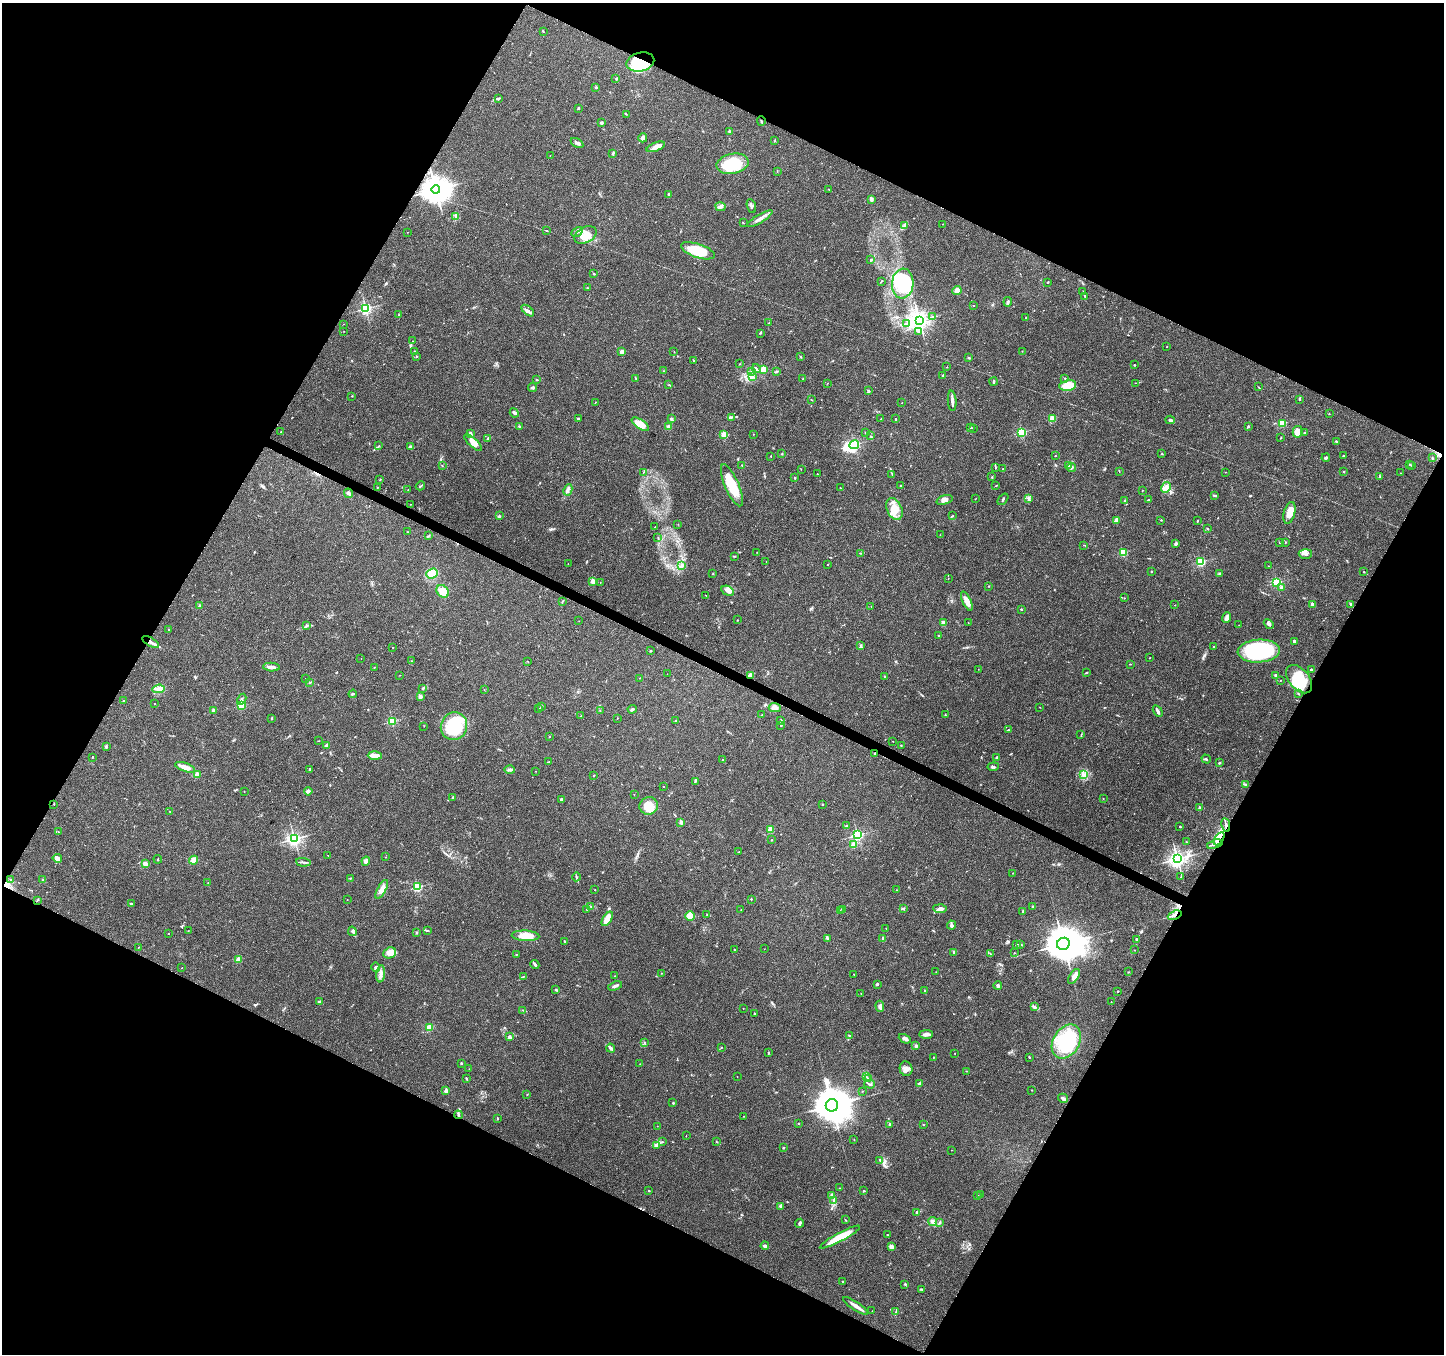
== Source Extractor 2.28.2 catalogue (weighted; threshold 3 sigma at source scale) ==
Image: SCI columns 1-5768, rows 199-5604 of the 5776 x 5870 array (HDU 1 of 3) = the unmasked area's bounding box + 8 px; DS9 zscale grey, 4 x 4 block average (1 PNG px = mean of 4 x 4 image px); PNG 1446 x 1356 px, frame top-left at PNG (2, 3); each listed source drawn as its Kron ellipse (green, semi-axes under 4 px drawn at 4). Shown black and unused: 46% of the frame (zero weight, under 3 of 4 exposures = <1% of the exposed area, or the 3 px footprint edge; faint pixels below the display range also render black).
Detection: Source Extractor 2.28.2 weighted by HDU 2 'WHT'. Background 0.0518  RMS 0.0036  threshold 0.0162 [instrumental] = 3 sigma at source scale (4.5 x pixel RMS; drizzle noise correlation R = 1.50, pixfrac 1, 0.0396/0.0396 arcsec/px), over >= 5 px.
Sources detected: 570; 1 too faint to see at this stretch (4 x 4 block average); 10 inside a brighter object's white glare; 3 cosmic-ray / hot-pixel residue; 1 long thin detection or spike segment (spike, bleed or trail) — neither listed nor drawn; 11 coinciding with a brighter row at this scale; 27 inside a brighter listed object's ellipse — not listed separately; of the other 517, all 500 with FLUX_AUTO >= 0.449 (the completeness limit of this list) listed and drawn (17 fainter detections not listed), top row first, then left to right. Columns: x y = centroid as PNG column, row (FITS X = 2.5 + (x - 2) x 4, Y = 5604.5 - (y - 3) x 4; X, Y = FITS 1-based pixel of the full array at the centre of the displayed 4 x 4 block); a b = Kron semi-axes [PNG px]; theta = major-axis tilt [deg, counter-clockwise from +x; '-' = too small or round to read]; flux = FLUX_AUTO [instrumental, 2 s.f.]
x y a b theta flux
543 31 2 2 - 1.7
640 62 14 9 13 47
616 79 2 2 - 0.94
596 87 2 2 - 6.1
499 98 3 2 - 1.8
578 108 2 2 - 9
626 114 3 2 - 1.1
761 121 5 2 - 2.3
601 123 3 2 - 4
729 132 3 2 - 1.8
643 138 4 3 - 8.3
774 141 2 2 - 1
577 143 7 2 -32 5.9
656 147 10 4 21 16
613 153 3 2 - 3.1
550 155 2 2 - 0.64
732 164 16 10 11 95
777 171 2 2 - 0.82
829 189 2 2 - 1.1
436 190 4 4 - 3200
669 194 3 2 - 1.6
871 199 2 2 - 27
751 206 7 3 -70 5.2
720 207 5 3 - 5.7
456 216 2 2 - 1.7
760 219 14 2 31 10
743 223 3 2 - 1.2
943 224 2 2 - 0.93
904 225 2 2 - 0.95
546 230 2 2 - 1
407 232 2 2 - 0.45
577 232 6 2 29 3.8
586 235 12 7 28 31
698 251 18 7 -18 70
871 260 2 2 - 2.3
594 274 3 2 - 1.9
881 281 2 2 - 0.87
1048 282 2 2 - 1.4
903 283 15 10 85 100
587 288 2 2 - 1.5
957 290 4 4 - 15
1083 292 2 2 - 1
1085 297 3 2 - 2.5
1008 302 4 2 - 2.9
974 305 2 2 - 0.62
366 308 2 2 - 410
528 310 7 3 -41 7.6
398 315 2 2 - 0.54
933 317 3 2 - 1.6
1026 318 2 2 - 4.2
919 320 3 3 - 1300
769 323 2 2 - 0.5
907 323 4 2 - 1.6
344 324 2 2 - 0.48
344 331 2 2 - 0.57
918 332 3 2 - 1.7
760 333 3 2 - 1.4
413 341 2 2 - 0.81
1166 347 2 2 - 0.66
1022 351 2 2 - 0.63
415 352 3 2 - 2
622 352 2 2 - 31
674 352 2 2 - 0.5
417 356 2 2 - 1.4
800 356 2 2 - 1.6
969 358 3 2 - 2.6
694 361 2 2 - 0.99
740 364 2 2 - 0.83
1134 365 2 2 - 1.3
947 367 2 2 - 1.1
756 369 4 2 - 2.3
763 370 2 2 - 110
664 371 2 2 - 1.3
751 371 2 2 - 0.77
776 372 3 2 - 1.8
752 376 4 4 - 6.1
943 376 4 2 - 3.6
635 378 2 2 - 0.89
1065 378 2 2 - 1.3
803 379 2 2 - 0.66
537 380 2 2 - 1.2
994 382 4 2 - 2.7
827 383 2 2 - 0.53
1135 383 2 2 - 0.64
669 385 3 2 - 1.2
1068 385 8 5 9 53
1258 387 2 2 - 0.7
532 388 4 2 - 3.6
869 390 2 2 - 0.87
352 396 2 2 - 1.2
1300 399 2 2 - 2.6
811 400 2 2 - 0.66
952 401 10 2 -85 8.6
595 402 3 2 - 0.87
902 403 2 2 - 0.47
514 413 5 3 - 4.2
1329 414 2 2 - 0.76
731 417 4 2 - 2.4
895 418 2 2 - 0.87
578 419 3 2 - 2.8
671 419 3 2 - 5.3
881 419 2 2 - 0.84
1052 419 2 2 - 94
1170 420 5 3 - 4.4
1282 423 2 2 - 130
640 424 10 4 -34 36
519 426 3 2 - 1.9
668 426 4 2 - 3.8
1248 426 3 2 - 2.3
971 427 3 2 - 1.6
973 428 2 2 - 0.49
281 431 2 2 - 0.74
1022 432 2 2 - 230
1298 432 6 5 - 15
866 433 3 2 - 1.8
1305 433 2 2 - 6.9
470 434 2 2 - 25
754 434 2 2 - 0.77
724 435 2 2 - 72
871 436 3 2 - 1.1
1281 437 2 2 - 0.9
488 439 4 3 - 3.6
1336 441 2 2 - 2.1
473 443 11 4 -42 16
854 445 5 2 - 260
379 446 3 2 - 1.7
410 447 2 2 - 15
782 454 2 2 - 0.94
1162 454 2 2 - 1.1
771 456 2 2 - 1
1055 456 2 2 - 0.84
1344 456 3 2 - 1.2
1326 458 4 2 - 3.4
1432 458 2 2 - 1.9
1410 464 2 2 - 2.5
742 465 3 2 - 1.4
1412 465 2 2 - 2
442 466 2 2 - 0.77
1068 466 4 2 - 3.4
996 467 2 2 - 0.81
1072 468 4 3 - 3.5
801 469 2 2 - 0.72
1003 469 2 2 - 0.78
1119 471 2 2 - 0.79
643 472 2 2 - 0.63
1226 472 2 2 - 0.85
1343 472 2 2 - 1.1
1401 473 2 2 - 0.54
817 474 2 2 - 0.79
892 474 2 2 - 0.67
1380 476 3 2 - 1.9
992 477 2 2 - 1.3
795 478 2 2 - 2.6
380 480 2 2 - 0.69
732 485 22 7 -66 65
420 486 5 2 - 2.4
901 486 2 2 - 3.8
996 486 2 2 - 1.1
377 487 2 2 - 0.88
1166 487 6 4 60 11
841 488 3 2 - 0.84
408 490 2 2 - 0.63
568 490 6 3 63 5.6
1142 490 2 2 - 0.71
349 493 5 3 - 4.5
1215 495 4 2 - 2
975 499 3 2 - 0.73
1003 499 6 2 51 2.5
1028 499 4 2 - 2.4
1148 499 3 2 - 1.6
944 500 8 4 19 9.4
1125 501 3 2 - 4.7
410 504 2 2 - 0.7
894 509 11 7 -65 28
1289 513 11 5 75 19
499 516 3 2 - 2
952 516 2 2 - 1.2
1117 520 2 2 - 36
1161 520 2 2 - 1.2
1197 521 2 2 - 1.5
678 524 2 2 - 0.49
655 527 2 2 - 1.2
1208 529 2 2 - 1.3
407 532 2 2 - 1.3
940 535 2 2 - 0.54
429 536 4 2 - 1.5
658 538 2 2 - 0.69
1286 542 2 2 - 1.4
1176 543 3 3 - 3.2
1279 543 2 2 - 0.93
1084 545 2 2 - 0.56
757 552 2 2 - 0.49
1123 552 2 2 - 130
860 553 2 2 - 1.2
1305 554 7 5 1 8.9
734 556 3 2 - 1.2
766 561 2 2 - 0.6
1201 562 2 2 - 220
568 564 2 2 - 0.83
827 565 2 2 - 1.2
682 566 3 2 - 3.4
1268 566 2 2 - 0.69
1151 571 2 2 - 1.5
1364 572 2 2 - 0.87
432 574 6 5 - 38
713 574 2 2 - 1.2
1219 574 3 2 - 1.7
948 578 2 2 - 0.57
593 581 2 2 - 59
1277 582 2 2 - 220
600 583 2 2 - 0.56
988 586 2 2 - 1.1
1281 588 2 2 - 15
443 591 7 5 -48 24
728 591 6 4 -29 10
706 595 2 2 - 0.7
1124 598 2 2 - 0.71
967 601 10 3 -65 20
562 602 3 2 - 1.9
1312 604 4 3 - 5
1350 604 2 2 - 1.3
1175 605 2 2 - 0.49
200 606 2 2 - 5.6
871 606 2 2 - 0.55
1021 609 2 2 - 4.6
1227 618 5 4 - 6.7
737 620 2 2 - 2.1
579 621 2 2 - 0.8
968 622 2 2 - 0.83
943 623 2 2 - 54
1269 624 6 3 -42 4.7
1239 625 2 2 - 0.64
307 626 3 2 - 2.7
169 629 2 2 - 1.4
938 635 3 2 - 1.5
1294 641 2 2 - 13
151 642 9 3 -30 11
861 645 3 2 - 2.5
1214 646 2 2 - 3.9
393 647 2 2 - 0.57
650 651 2 2 - 1.2
1259 651 21 11 4 210
361 658 2 2 - 1.2
1150 658 2 2 - 0.79
411 661 2 2 - 1.1
527 661 2 2 - 0.8
1130 664 2 2 - 0.97
271 667 8 2 -3 14
374 667 2 2 - 0.71
978 669 2 2 - 0.8
1311 669 2 2 - 4.2
1087 672 3 2 - 1.4
667 674 2 2 - 0.46
400 675 2 2 - 0.59
1275 675 2 2 - 2.6
750 676 4 3 - 9.9
885 677 3 2 - 2.2
640 678 2 2 - 0.63
305 679 2 2 - 0.96
1299 679 16 10 -50 63
1280 681 2 2 - 0.52
310 682 4 2 - 2.3
423 688 4 2 - 2.8
158 689 6 2 5 6.4
484 690 2 2 - 0.45
353 694 4 2 - 2.5
1299 694 2 2 - 1.4
420 696 2 2 - 27
242 699 6 2 61 3.9
123 701 2 2 - 3.2
154 704 2 2 - 1.1
242 705 2 2 - 180
542 706 2 2 - 1.4
1040 707 2 2 - 0.66
775 708 6 4 -3 13
539 709 2 2 - 1.6
632 709 4 2 - 4.1
213 710 2 2 - 20
600 710 2 2 - 0.77
1158 711 6 2 -57 5.6
762 715 2 2 - 1.5
945 715 3 2 - 1.3
581 716 2 2 - 0.55
272 718 3 2 - 1.4
617 718 2 2 - 1.9
781 720 4 3 - 2.5
392 721 2 2 - 190
676 721 3 2 - 1.6
781 725 2 2 - 1.4
424 726 2 2 - 0.7
454 726 14 13 - 140
1008 730 2 2 - 2.8
1081 735 2 2 - 1.1
549 736 2 2 - 3.1
318 741 2 2 - 0.82
893 741 2 2 - 0.45
901 745 2 2 - 0.63
327 746 3 2 - 9.5
106 747 2 2 - 12
875 754 3 2 - 1.9
375 756 7 3 -2 19
92 757 2 2 - 4.1
997 757 3 2 - 2.7
722 759 2 2 - 0.77
1206 759 5 2 - 2.3
549 762 2 2 - 1.3
1220 763 3 2 - 2.2
185 767 10 3 -18 22
993 767 5 2 - 3.8
309 769 3 2 - 1.7
510 770 5 3 - 4.9
536 771 2 2 - 0.53
1084 774 3 2 - 2.6
197 775 2 2 - 67
593 776 2 2 - 0.86
695 781 4 2 - 2.8
1245 784 3 2 - 2.8
663 787 2 2 - 1.1
244 791 2 2 - 0.81
308 791 4 4 - 3.9
634 794 2 2 - 0.71
453 797 3 2 - 1.6
1103 798 2 2 - 0.55
562 800 2 2 - 15
54 804 2 2 - 1.1
822 804 2 2 - 1.5
649 806 9 8 - 37
1199 807 3 2 - 2.8
170 811 2 2 - 1.6
681 822 2 2 - 30
1226 825 7 2 -80 4.8
847 826 2 2 - 0.88
1180 827 2 2 - 4.4
771 829 2 2 - 66
58 832 2 2 - 0.8
858 835 2 2 - 340
294 839 2 2 - 660
1219 839 7 2 57 5.6
771 840 2 2 - 2.6
1187 842 3 2 - 1.4
1215 844 8 2 18 5.7
853 845 2 2 - 69
739 852 2 2 - 0.69
328 855 2 2 - 0.77
386 857 2 2 - 0.63
57 858 4 3 - 11
158 859 4 2 - 1.4
1177 859 3 3 - 1100
193 860 4 4 - 11
366 861 4 4 - 5.7
303 862 7 2 -5 4.2
145 864 2 2 - 46
1013 873 2 2 - 0.82
576 877 4 2 - 2.7
1181 877 2 2 - 1
350 878 2 2 - 1.1
10 879 2 2 - 0.7
43 880 2 2 - 1.5
208 883 3 2 - 1.2
417 887 2 2 - 220
382 889 10 4 61 16
595 889 2 2 - 0.65
896 890 2 2 - 0.85
751 899 2 2 - 2.8
37 900 3 2 - 1.2
347 900 2 2 - 0.56
131 904 3 2 - 3.3
591 906 2 2 - 1
1033 907 2 2 - 2.5
903 908 3 2 - 2.5
587 909 2 2 - 1.2
842 909 2 2 - 0.97
940 909 6 3 -4 6.4
741 910 2 2 - 0.83
840 911 2 2 - 0.93
1023 911 3 2 - 1.4
707 915 2 2 - 0.81
1175 915 7 2 22 6.6
690 916 5 5 - 17
607 919 8 4 57 32
951 925 4 3 - 3.5
886 928 2 2 - 0.57
427 930 3 2 - 1.6
188 931 2 2 - 0.66
352 931 5 3 - 5.3
417 932 3 2 - 1.6
168 934 2 2 - 1.1
525 936 14 5 -3 32
883 938 3 3 - 2.4
827 939 2 2 - 1.8
1136 939 2 2 - 3.6
564 941 2 2 - 1.5
1020 944 3 2 - 2.3
1063 944 6 6 - 7800
1016 945 3 2 - 2.3
138 947 2 2 - 0.71
764 949 2 2 - 0.49
734 950 2 2 - 0.51
1135 950 2 2 - 0.65
953 952 4 2 - 2.3
390 953 6 5 - 19
1015 953 2 2 - 0.73
516 954 2 2 - 2.8
990 954 2 2 - 0.61
238 959 2 2 - 46
535 964 5 2 - 5.4
375 967 5 3 - 4.3
182 968 2 2 - 1
936 972 2 2 - 0.57
1128 972 2 2 - 1.2
661 973 2 2 - 0.77
381 974 8 3 82 7.4
854 974 2 2 - 0.81
523 976 3 2 - 1.6
614 976 2 2 - 0.54
1074 976 8 4 59 9.3
877 984 2 2 - 3.5
998 985 4 4 - 3.8
615 986 7 2 20 6.2
556 990 3 2 - 1.9
924 990 2 2 - 1
1118 991 2 2 - 1.1
861 993 2 2 - 0.53
319 1002 3 3 - 4.4
1111 1002 2 2 - 0.99
880 1006 5 4 - 5.5
1035 1007 4 2 - 3.4
743 1008 2 2 - 0.87
523 1010 2 2 - 0.49
755 1014 2 2 - 1
429 1027 4 4 - 13
926 1034 7 3 1 11
850 1035 2 2 - 0.67
509 1037 2 2 - 22
905 1039 6 3 -26 7.3
1066 1041 18 13 60 190
644 1042 2 2 - 0.93
916 1046 2 2 - 18
721 1047 2 2 - 0.69
611 1048 5 3 - 5.1
768 1053 4 2 - 1.8
955 1053 2 2 - 0.55
933 1057 2 2 - 1.3
1029 1057 3 2 - 1.1
461 1063 2 2 - 4.5
640 1064 2 2 - 0.48
469 1069 2 2 - 0.52
906 1069 7 6 - 11
966 1071 2 2 - 0.95
866 1076 2 2 - 0.75
737 1077 2 2 - 0.73
466 1078 3 2 - 2.3
869 1079 2 2 - 0.87
869 1084 5 2 - 3.3
919 1084 4 2 - 5.5
1031 1090 2 2 - 1.8
446 1091 4 3 - 7.2
862 1091 2 2 - 0.85
527 1094 2 2 - 0.75
1063 1098 5 2 - 5.5
673 1103 2 2 - 5
832 1105 6 6 - 7300
458 1115 4 2 - 2.8
744 1116 3 2 - 1.1
497 1118 2 2 - 1.5
799 1124 2 2 - 0.88
890 1124 2 2 - 12
923 1125 2 2 - 0.89
657 1126 2 2 - 0.62
686 1136 2 2 - 0.69
854 1139 2 2 - 0.67
716 1141 2 2 - 0.95
662 1142 2 2 - 0.98
656 1146 3 2 - 2.3
783 1148 2 2 - 2.4
951 1150 2 2 - 0.6
880 1160 3 2 - 1.4
840 1188 2 2 - 0.63
649 1191 2 2 - 1.8
864 1191 2 2 - 1.5
977 1195 2 2 - 1.3
980 1195 2 2 - 1.1
832 1196 4 2 - 3
834 1201 3 2 - 3.6
781 1206 2 2 - 18
917 1212 2 2 - 7.1
845 1220 3 2 - 0.84
933 1222 4 4 - 7.5
940 1222 3 2 - 2.1
800 1223 4 2 - 5.1
887 1235 2 2 - 3.4
840 1237 23 4 28 47
765 1246 4 2 - 6.5
891 1247 4 3 - 7.7
843 1282 2 2 - 4.7
905 1284 3 2 - 2.4
922 1289 3 2 - 1.9
855 1306 14 2 -34 13
872 1311 2 2 - 0.66
896 1312 3 2 - 1.1
Overlapping masked pixels (flux is a lower limit): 9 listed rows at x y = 640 62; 436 190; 151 642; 750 676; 875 754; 1226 825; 1219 839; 1215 844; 1175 915
Diffuse or blended objects may show on this block-average render without a row.